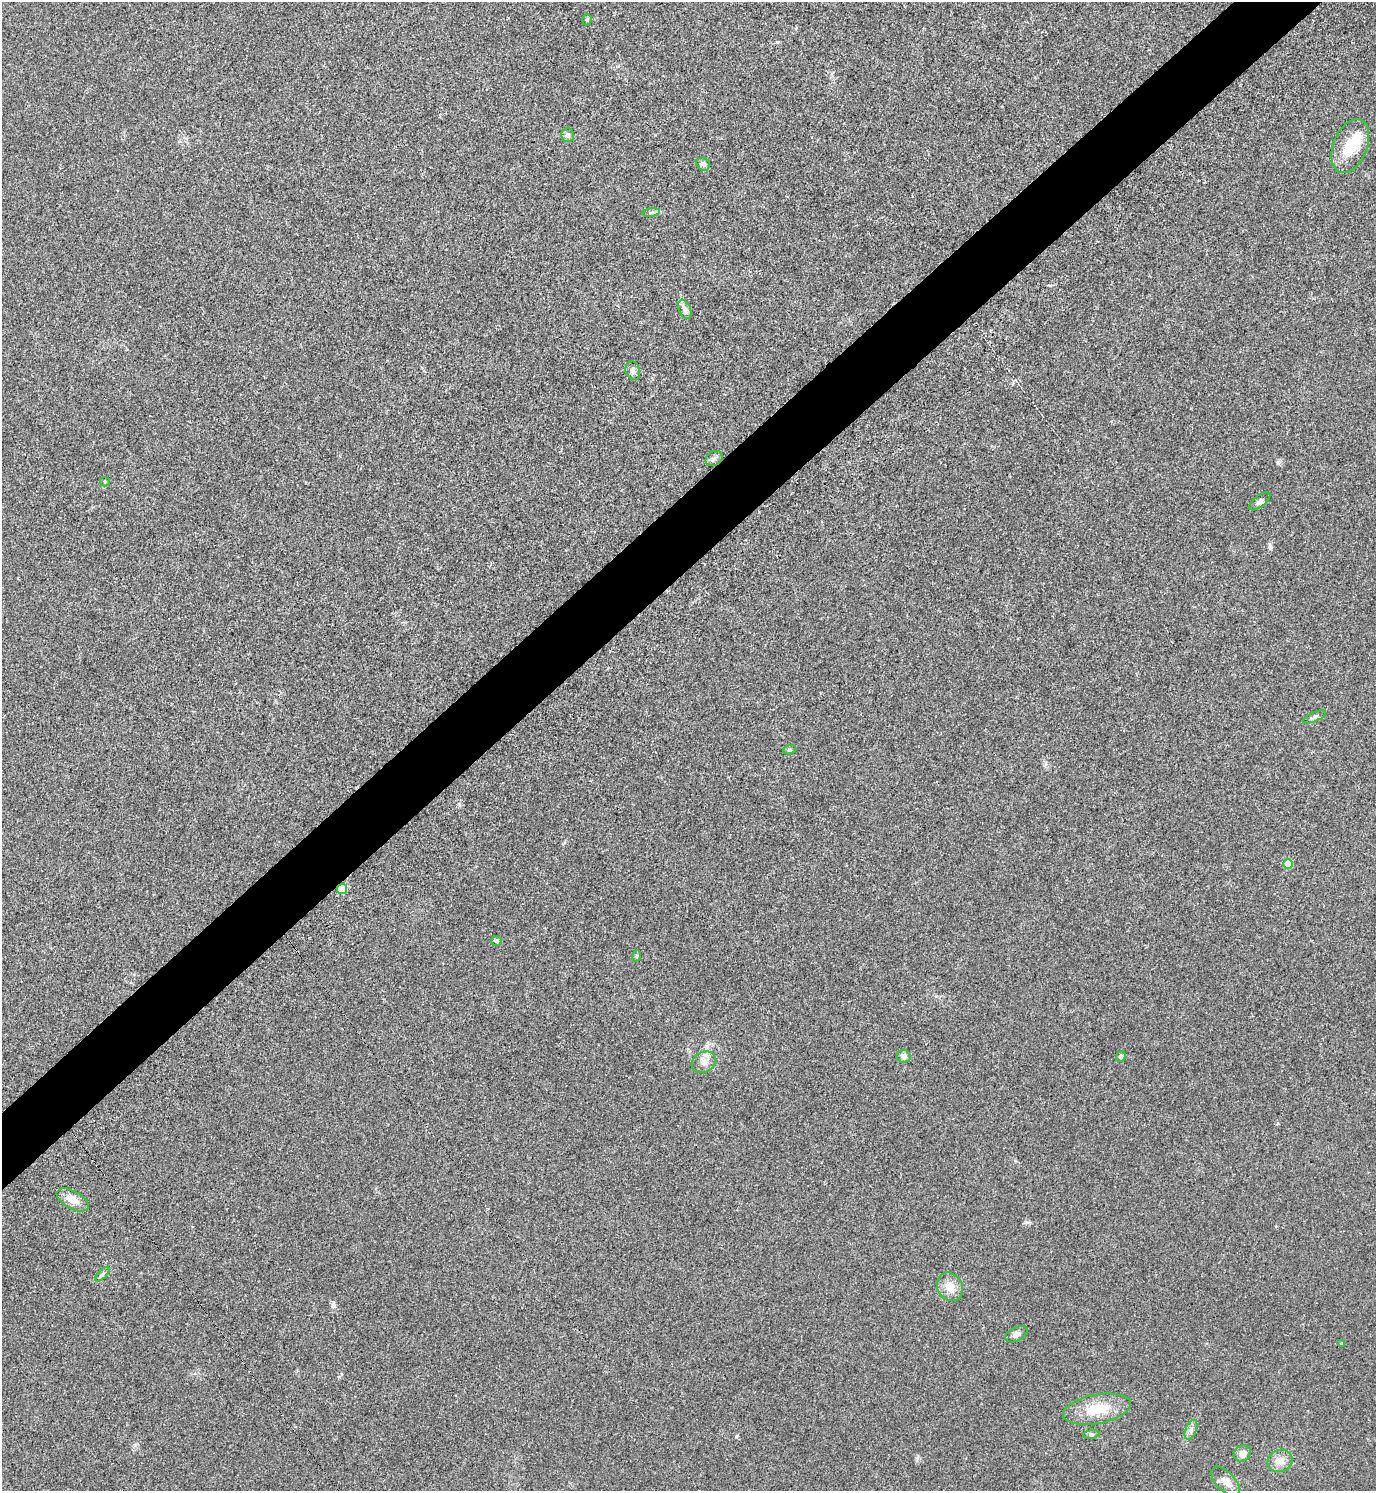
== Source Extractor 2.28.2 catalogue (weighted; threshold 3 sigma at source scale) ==
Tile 10 of 4 x 4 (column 2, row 3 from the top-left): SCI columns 1675-3048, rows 1534-3022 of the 5992 x 6003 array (HDU 1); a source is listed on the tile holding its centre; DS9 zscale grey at full resolution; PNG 1378 x 1493 px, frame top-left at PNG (2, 2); each listed source drawn as its Kron ellipse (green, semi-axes under 4 px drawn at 4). Shown black and unused: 5% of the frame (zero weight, under 3 of 5 exposures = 3% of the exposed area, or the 3 px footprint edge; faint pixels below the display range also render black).
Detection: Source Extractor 2.28.2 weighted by HDU 2 'WHT'; one run over the whole footprint, this tile lists its part. Background 0.0162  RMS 0.0029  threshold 0.0131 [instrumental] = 3 sigma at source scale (4.5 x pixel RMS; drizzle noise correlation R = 1.50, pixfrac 1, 0.05/0.05 arcsec/px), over >= 5 px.
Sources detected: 31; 1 inside a brighter listed object's ellipse — not listed separately; the other 30 listed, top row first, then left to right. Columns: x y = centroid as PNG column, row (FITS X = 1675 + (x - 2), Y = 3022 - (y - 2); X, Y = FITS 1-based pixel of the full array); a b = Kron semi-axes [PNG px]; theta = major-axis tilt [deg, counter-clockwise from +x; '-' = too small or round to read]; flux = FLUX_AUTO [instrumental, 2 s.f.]
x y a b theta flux
587 20 6 4 71 0.41
568 135 7 6 - 0.82
1350 146 28 17 68 8.5
703 164 7 6 - 0.66
651 212 8 4 9 0.63
685 309 10 6 -68 0.99
633 371 9 7 -72 0.97
714 459 9 7 33 0.83
105 482 5 4 - 0.31
1260 501 12 5 37 0.88
1314 717 12 4 24 0.79
790 750 7 4 19 0.42
1288 864 5 4 - 6.1
342 889 5 5 - 12
496 941 5 5 - 0.42
637 956 6 4 71 0.33
904 1056 7 6 - 1.3
1121 1056 5 4 - 0.6
704 1062 12 10 29 2.1
72 1200 17 9 -30 3.1
102 1274 9 3 45 0.52
950 1287 15 12 -57 3.1
1016 1334 12 6 27 1.4
1342 1344 4 3 - 0.79
1097 1409 34 14 11 8.4
1191 1430 10 5 68 1.1
1091 1434 8 4 8 0.6
1242 1453 9 7 31 1.8
1280 1461 12 11 - 2.7
1225 1481 18 9 -46 2.4
Overlapping masked pixels (flux is a lower limit): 1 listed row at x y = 342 889
Unlisted compact peaks at least as high as the median listed source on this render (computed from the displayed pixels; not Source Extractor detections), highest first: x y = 334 1306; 1270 548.